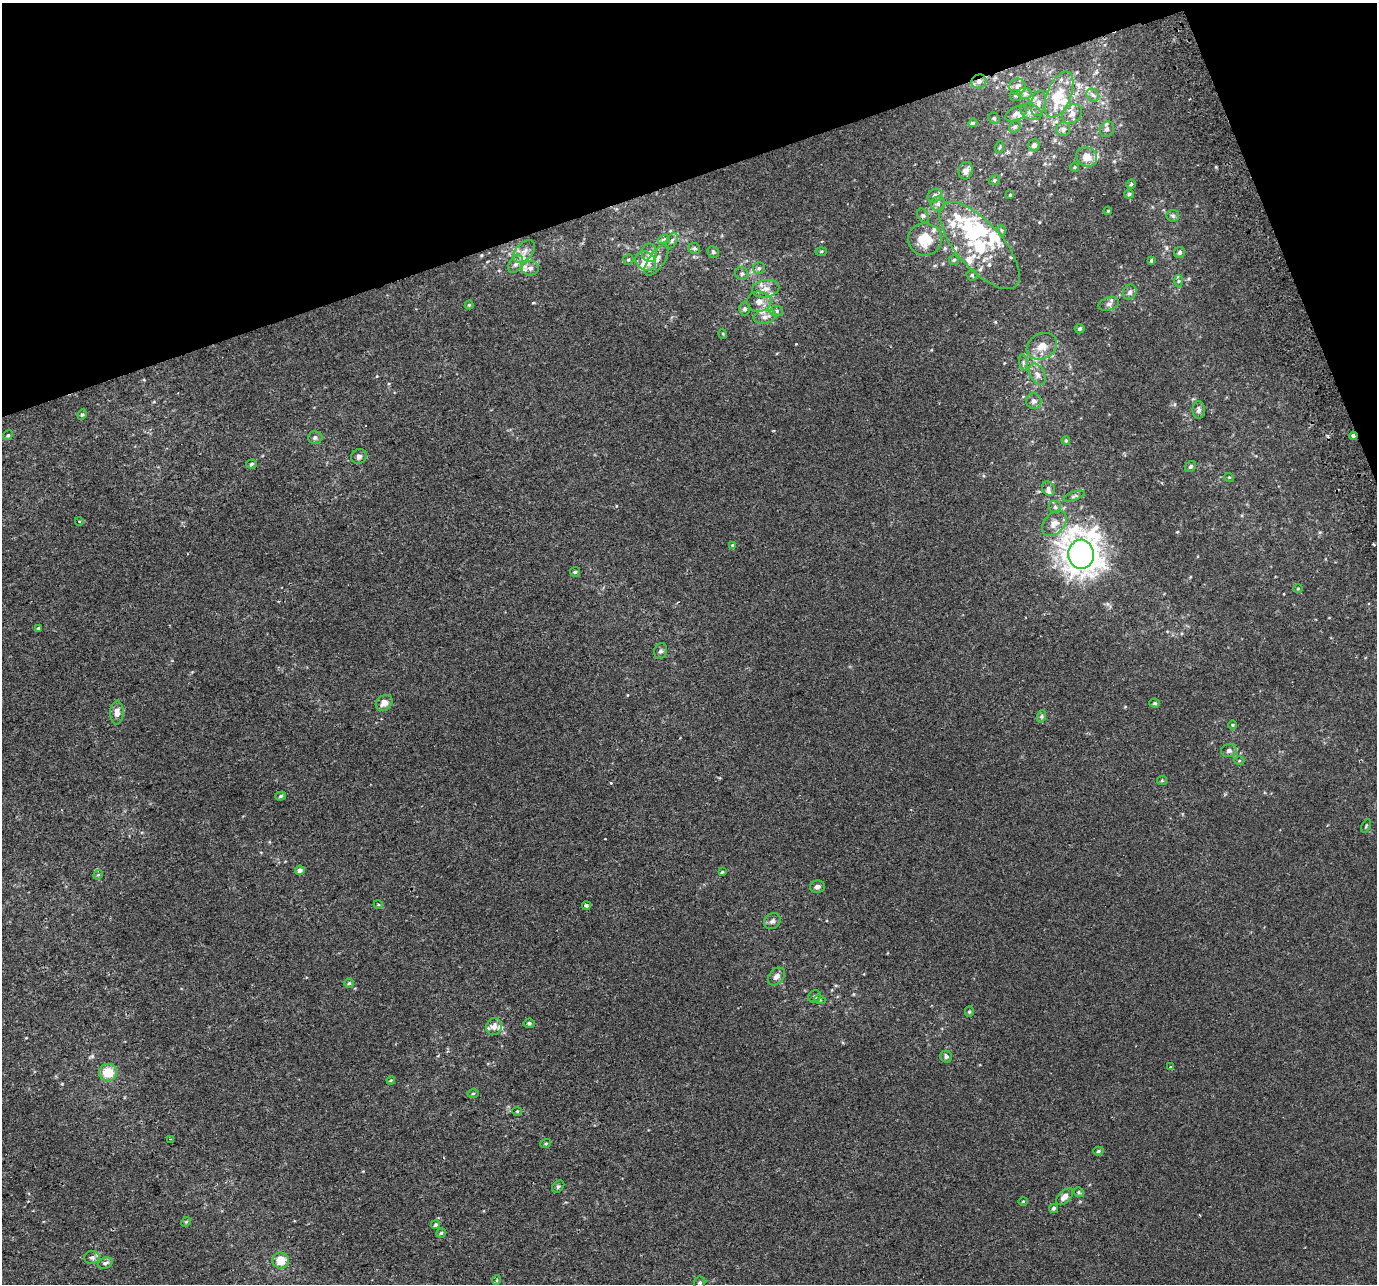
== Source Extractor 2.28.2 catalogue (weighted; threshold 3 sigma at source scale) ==
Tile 3 of 4 x 4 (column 3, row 1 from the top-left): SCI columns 2791-4165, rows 3993-5274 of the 5579 x 5364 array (HDU 1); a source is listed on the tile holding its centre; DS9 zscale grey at full resolution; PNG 1379 x 1286 px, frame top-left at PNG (2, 3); each listed source drawn as its Kron ellipse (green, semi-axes under 4 px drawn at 4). Shown black and unused: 17% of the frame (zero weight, under 2 of 3 exposures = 2% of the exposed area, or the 3 px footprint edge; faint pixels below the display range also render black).
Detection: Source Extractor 2.28.2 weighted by HDU 2 'WHT'; one run over the whole footprint, this tile lists its part. Background 0.0011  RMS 0.0028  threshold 0.0127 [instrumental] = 3 sigma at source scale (4.5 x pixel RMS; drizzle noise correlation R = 1.50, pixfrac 1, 0.0396/0.0396 arcsec/px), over >= 5 px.
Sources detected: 163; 2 inside a brighter object's white glare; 1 cosmic-ray / hot-pixel residue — neither listed nor drawn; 28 inside a brighter listed object's ellipse — not listed separately; the other 132 listed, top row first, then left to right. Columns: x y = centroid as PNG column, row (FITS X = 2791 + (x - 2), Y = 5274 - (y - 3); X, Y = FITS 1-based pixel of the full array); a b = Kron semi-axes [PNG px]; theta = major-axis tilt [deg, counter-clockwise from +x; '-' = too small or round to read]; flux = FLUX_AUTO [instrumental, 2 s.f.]
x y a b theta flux
979 81 7 7 - 1.2
1017 86 8 8 - 1.3
1025 93 7 5 -7 0.75
1059 94 24 12 68 5.7
1016 95 5 5 - 0.48
1093 95 7 5 -45 0.77
1038 103 13 7 79 1.7
1031 112 11 7 -25 1.4
1016 114 12 6 28 1.3
1072 114 11 8 47 1.8
994 118 6 5 - 0.49
973 123 4 3 - 0.78
1015 127 6 5 - 0.57
1063 129 7 6 - 0.99
1107 129 8 7 - 0.94
1034 145 6 5 - 0.89
1000 147 6 3 71 0.34
1087 157 10 9 - 3.1
1075 167 5 3 - 0.27
966 171 9 7 75 1.5
994 180 6 4 23 0.41
1131 184 5 4 - 0.46
1129 194 5 4 - 0.47
1010 195 4 3 - 0.29
935 196 7 6 - 1.1
938 204 7 7 - 0.87
1108 211 4 3 - 0.3
923 216 8 5 -62 0.58
1173 216 6 6 - 0.59
1001 230 5 3 - 0.32
664 239 6 3 18 0.39
925 239 17 16 - 6.8
672 241 8 5 64 0.64
980 246 54 23 -48 19
694 248 6 5 - 0.58
524 251 13 8 48 1.8
821 251 5 3 - 0.31
713 252 6 5 - 0.58
1180 252 5 5 - 0.66
650 253 9 7 -88 1.3
628 260 5 5 - 0.4
656 260 17 8 55 1.9
954 260 5 5 - 0.46
1151 260 4 3 - 0.35
646 261 11 9 -37 3.3
516 264 9 6 57 1.1
530 268 8 7 - 1.2
759 268 6 6 - 0.59
742 274 7 6 - 0.65
972 275 5 5 - 0.5
1178 281 6 4 89 0.51
766 289 14 8 12 2.4
1130 292 8 6 65 1
759 302 12 10 1 2.2
1109 304 10 6 16 1
469 305 4 4 - 0.33
745 309 6 5 - 0.74
776 311 6 5 - 0.58
765 317 11 7 10 1.5
1080 329 5 5 - 0.51
723 334 5 3 - 0.26
1042 346 16 12 30 3.4
1023 363 8 4 -82 0.58
1037 374 11 7 -61 1.5
1034 401 7 7 - 1.1
1199 410 8 6 -90 1.1
82 415 5 4 - 0.41
8 435 5 4 - 0.4
1353 436 4 3 - 1.4
315 437 7 6 - 0.82
1066 440 4 3 - 0.35
359 457 8 7 - 0.89
251 464 5 4 - 0.49
1190 466 6 5 - 0.49
1229 477 5 3 - 0.24
1048 488 7 6 - 0.87
1074 496 11 4 20 0.61
1055 507 6 6 - 0.58
79 521 4 3 - 0.23
1054 523 15 10 49 2.6
733 545 4 3 - 1.2
1081 554 14 13 - 350
575 572 5 5 - 0.44
1298 589 5 3 - 0.23
38 628 3 3 - 0.8
661 651 8 6 77 0.84
384 703 9 7 41 2
1155 703 5 4 - 0.41
117 713 12 6 89 1.8
1042 716 6 4 71 0.44
1232 725 5 3 - 0.27
1229 751 8 6 15 0.91
1239 761 5 3 - 0.28
1162 780 5 4 - 0.34
281 796 5 4 - 0.46
1366 826 7 3 59 0.3
300 870 5 4 - 1.1
722 872 4 4 - 0.35
98 875 5 4 - 0.36
817 887 7 6 - 0.87
378 904 4 3 - 0.23
586 906 4 4 - 1
772 921 9 7 39 0.97
776 976 10 7 48 1.3
349 983 5 5 - 0.42
815 996 6 6 - 0.59
820 1000 6 3 -17 0.3
969 1012 5 4 - 0.41
529 1023 5 4 - 0.65
494 1027 8 7 - 1.9
946 1057 6 5 - 0.69
1170 1067 3 3 - 0.59
108 1072 9 8 - 5.6
391 1080 4 3 - 0.25
473 1094 5 3 - 0.3
517 1111 4 4 - 0.28
170 1139 3 2 - 0.22
546 1143 5 3 - 0.31
1098 1151 5 4 - 0.48
558 1186 7 5 47 0.48
1079 1192 5 4 - 0.38
1065 1197 10 5 43 2.2
1023 1201 5 3 - 0.24
1054 1208 4 4 - 0.62
186 1222 5 4 - 0.3
436 1225 5 4 - 0.57
441 1233 5 4 - 0.37
92 1257 7 6 - 0.97
281 1260 8 8 - 4.2
105 1263 7 5 19 0.79
497 1280 5 3 - 0.27
700 1283 6 5 - 0.54
Overlapping masked pixels (flux is a lower limit): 2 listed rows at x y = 979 81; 1353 436
Unlisted compact peaks at least as high as the median listed source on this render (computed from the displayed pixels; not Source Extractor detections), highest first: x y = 1216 167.